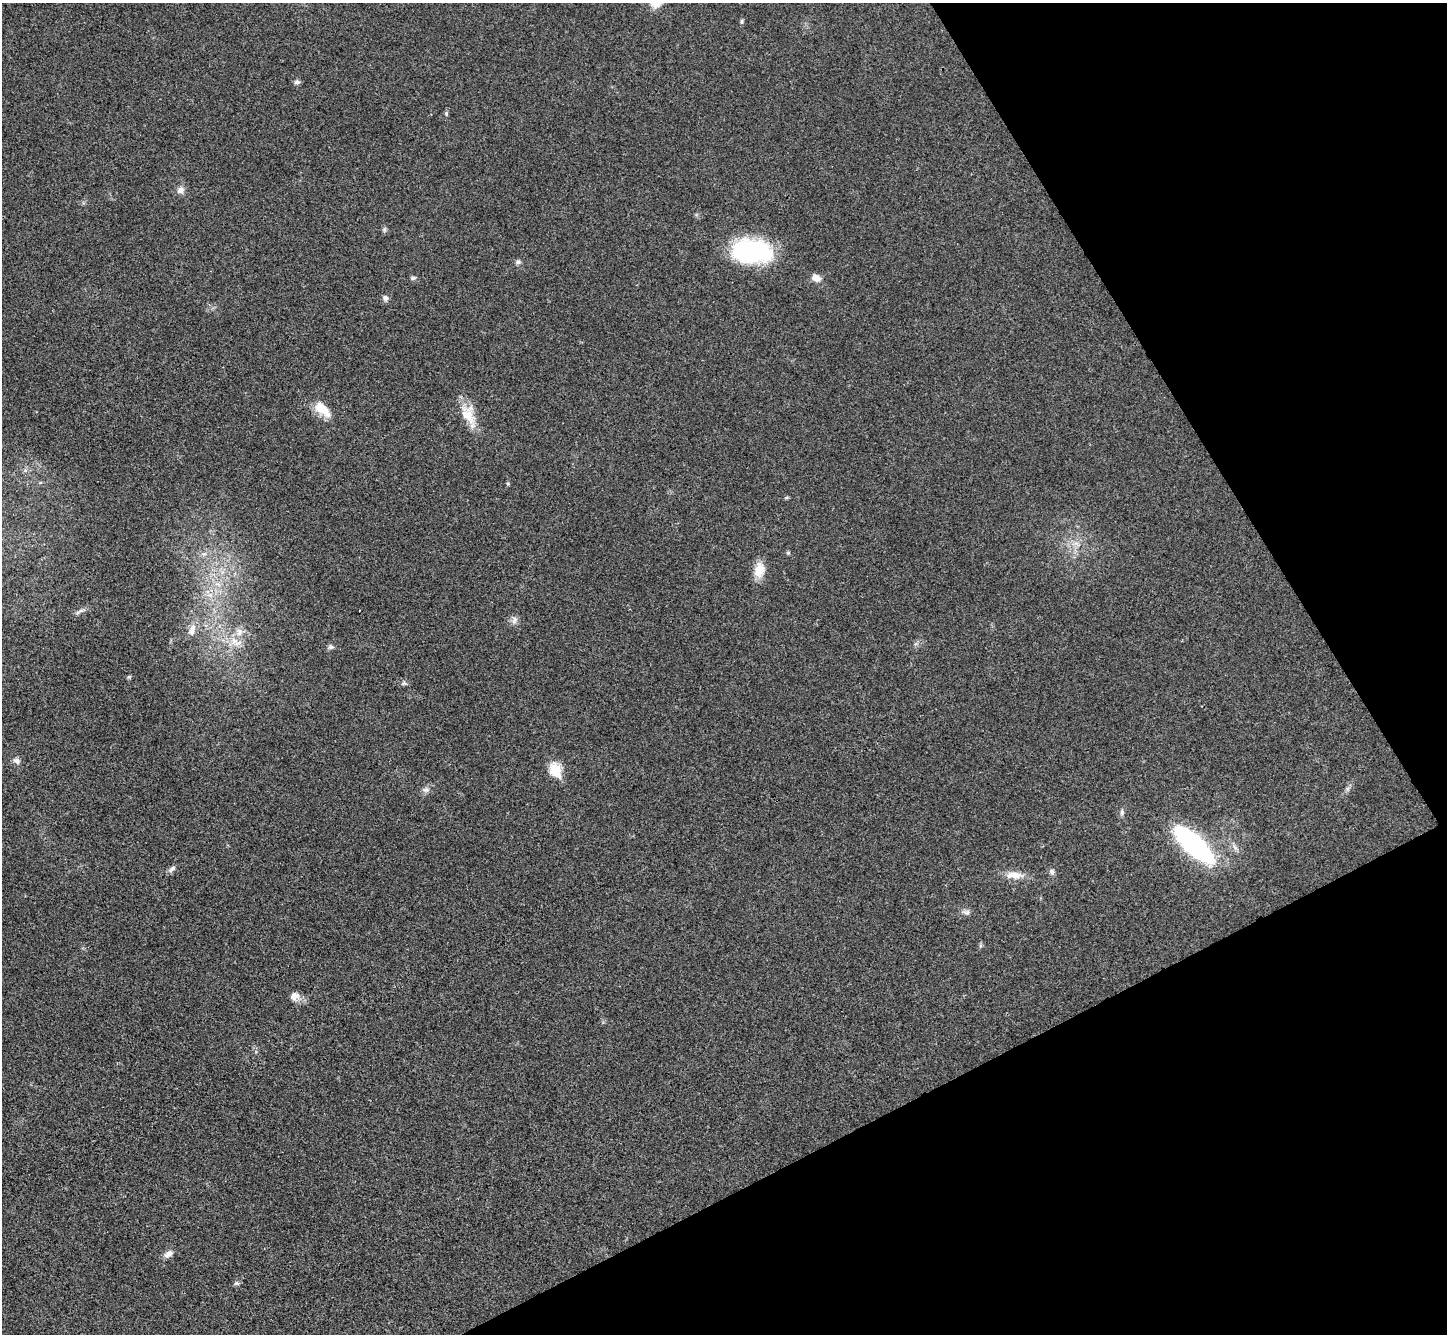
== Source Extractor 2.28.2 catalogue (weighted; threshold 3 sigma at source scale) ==
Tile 12 of 4 x 4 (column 4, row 3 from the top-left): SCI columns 4341-5785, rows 1626-2957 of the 5788 x 5779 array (HDU 1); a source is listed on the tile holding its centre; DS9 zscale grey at full resolution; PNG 1449 x 1336 px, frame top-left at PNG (2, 3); no overlay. Shown black and unused: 24% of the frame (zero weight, under 3 of 4 exposures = <1% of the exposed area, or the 3 px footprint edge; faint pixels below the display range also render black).
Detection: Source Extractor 2.28.2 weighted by HDU 2 'WHT'; one run over the whole footprint, this tile lists its part. Background 0.0209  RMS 0.0039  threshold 0.0177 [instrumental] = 3 sigma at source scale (4.5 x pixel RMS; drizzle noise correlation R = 1.50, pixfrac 1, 0.05/0.05 arcsec/px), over >= 5 px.
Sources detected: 41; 1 inside a brighter listed object's ellipse — not listed separately; the other 40 listed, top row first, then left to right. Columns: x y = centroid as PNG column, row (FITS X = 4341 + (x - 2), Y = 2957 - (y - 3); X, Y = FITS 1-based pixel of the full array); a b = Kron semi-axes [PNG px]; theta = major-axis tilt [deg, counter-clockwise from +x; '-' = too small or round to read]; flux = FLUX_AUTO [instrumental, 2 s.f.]
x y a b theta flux
742 21 6 4 89 0.59
297 82 8 6 3 1
446 114 6 5 - 0.56
180 190 9 8 - 2
384 229 8 4 82 0.75
752 251 43 25 -4 45
518 262 7 6 - 1
413 278 7 5 7 0.84
816 278 11 8 -26 3
385 298 7 7 - 1.4
321 408 20 13 -42 7.2
469 415 34 15 -68 8.7
508 484 5 4 - 0.46
786 498 6 4 19 0.49
1076 543 8 5 0 1.4
788 553 6 5 - 0.55
204 554 6 5 - 0.97
759 570 19 13 81 5.9
218 584 11 3 -11 1.2
80 611 16 4 24 1.2
514 620 12 7 -88 1.8
192 630 18 8 74 3.2
234 641 12 11 - 4.7
331 647 7 6 - 1.1
129 677 6 5 - 0.53
404 683 7 5 -44 0.77
16 761 11 7 -33 1.4
555 769 7 6 - 26
426 790 11 6 2 1.6
1122 812 9 5 82 1
1193 844 35 12 -43 93
1235 847 9 5 -64 1.4
172 869 11 6 46 1.3
1052 872 9 6 -72 1.1
1014 875 24 10 -3 5.3
967 912 11 6 5 1.4
980 946 7 4 72 0.62
295 996 12 10 25 2.7
168 1254 12 7 30 2.2
237 1283 8 6 10 0.81